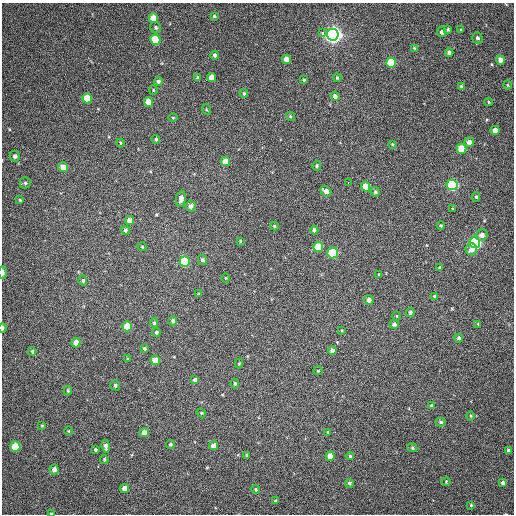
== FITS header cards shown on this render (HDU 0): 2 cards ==
NAXIS1  =                  512 / Axis length
NAXIS2  =                  512 / Axis length

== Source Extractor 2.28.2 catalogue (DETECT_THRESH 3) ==
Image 512 x 512 px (HDU 0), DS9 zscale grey, 1 PNG px = 1 image px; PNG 516 x 516 px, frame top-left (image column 1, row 512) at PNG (2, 3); each listed source drawn as its Kron ellipse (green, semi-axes under 4 px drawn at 4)
Background 110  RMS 10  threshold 31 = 3 sigma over >= 5 px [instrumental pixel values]
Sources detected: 126; all 126 listed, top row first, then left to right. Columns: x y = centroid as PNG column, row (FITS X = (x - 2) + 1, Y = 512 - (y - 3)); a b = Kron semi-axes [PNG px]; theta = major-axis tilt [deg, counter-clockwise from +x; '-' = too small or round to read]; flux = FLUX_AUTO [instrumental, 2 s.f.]
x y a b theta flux
214 16 4 3 - 930
153 18 4 4 - 9100
156 28 6 5 - 1200
448 29 4 3 - 680
461 30 3 3 - 680
442 32 5 4 - 1800
322 33 4 3 - 5400
333 35 6 6 - 390000
477 38 6 5 - 1600
155 40 5 5 - 32000
414 48 4 3 - 540
449 53 4 4 - 1800
215 55 4 4 - 1500
286 59 4 4 - 5200
500 60 4 4 - 4500
391 63 5 5 - 31000
211 77 4 4 - 5200
198 78 4 3 - 1200
337 78 4 3 - 810
304 80 4 4 - 840
158 81 4 4 - 1600
507 85 5 3 - 600
461 87 4 3 - 1200
153 90 5 4 - 730
244 93 4 3 - 930
335 96 5 4 - 2500
87 98 5 5 - 16000
149 102 5 4 - 10000
488 102 4 3 - 600
206 110 6 3 -71 660
290 116 5 3 - 700
173 118 4 3 - 550
495 130 4 4 - 5900
156 139 4 4 - 960
469 142 5 4 - 3700
121 143 4 4 - 680
392 144 4 4 - 650
461 149 5 5 - 18000
15 156 5 5 - 2100
225 161 5 4 - 8700
317 166 5 4 - 1000
63 167 5 4 - 6700
348 182 3 2 - 2300
25 183 5 5 - 1200
452 185 5 5 - 81000
365 187 5 4 - 10000
326 191 6 4 -40 3600
375 192 5 4 - 1200
476 197 5 4 - 1000
181 199 8 5 82 3400
20 200 3 3 - 710
190 206 5 5 - 2700
453 209 4 2 - 530
129 220 4 4 - 5900
274 226 4 4 - 650
441 226 4 3 - 790
125 230 4 4 - 1300
314 230 4 4 - 1900
482 235 6 5 - 3400
240 241 3 3 - 620
475 242 5 5 - 130000
142 247 5 3 - 550
318 247 5 5 - 18000
471 249 6 5 - 4600
332 253 5 5 - 47000
202 260 5 4 - 1400
185 262 5 5 - 41000
440 268 4 3 - 1300
3 272 6 3 -88 2000
379 275 4 3 - 850
225 278 4 3 - 550
83 281 5 4 - 1000
198 294 3 3 - 700
435 297 4 4 - 1400
369 300 5 4 - 2800
410 312 4 4 - 1500
397 316 5 3 - 680
173 321 4 4 - 1800
154 323 5 4 - 1100
394 324 5 4 - 1800
478 324 4 4 - 600
127 326 5 5 - 16000
2 328 4 2 - 1300
342 330 4 3 - 650
156 332 4 4 - 980
459 338 4 4 - 1800
76 343 4 4 - 4800
144 348 4 3 - 1200
32 351 4 3 - 870
332 351 4 4 - 3100
128 359 4 3 - 660
155 360 5 4 - 11000
239 363 5 4 - 710
318 371 5 4 - 730
195 380 4 4 - 2200
235 384 5 3 - 920
115 385 5 4 - 1300
68 391 4 3 - 710
431 405 4 4 - 970
201 413 5 4 - 730
470 416 5 3 - 660
441 422 5 4 - 1100
42 425 3 3 - 630
68 431 4 3 - 470
144 432 5 4 - 4000
328 432 3 3 - 780
170 444 4 4 - 970
106 446 6 4 -79 2800
214 446 4 4 - 5400
15 447 5 5 - 20000
412 448 5 4 - 920
95 450 4 4 - 1100
508 450 3 3 - 1900
247 455 3 3 - 820
330 456 5 4 - 7700
350 456 4 4 - 1000
104 460 4 4 - 930
54 469 5 4 - 3100
446 482 4 4 - 630
349 483 4 4 - 1200
503 483 4 4 - 1800
125 489 4 4 - 6500
256 489 4 4 - 890
276 501 4 4 - 1400
471 505 4 4 - 730
51 514 4 2 - 660
At the frame edge (FLAGS 8, measured only in part): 3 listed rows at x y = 3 272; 2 328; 51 514